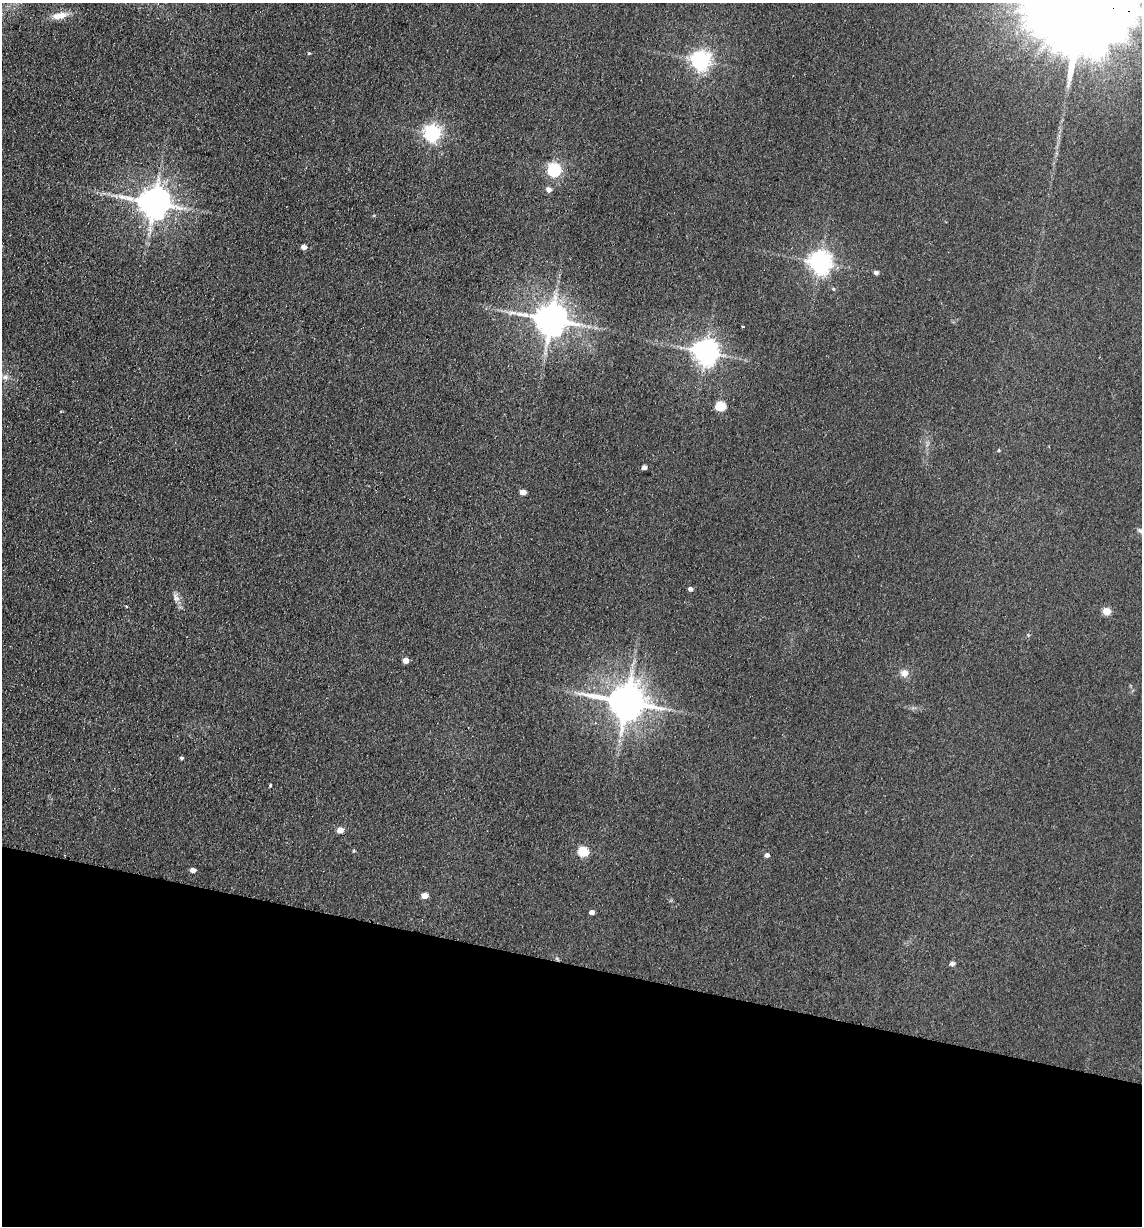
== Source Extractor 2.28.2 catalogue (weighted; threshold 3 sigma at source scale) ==
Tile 15 of 4 x 4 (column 3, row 4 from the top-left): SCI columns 2459-3598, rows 14-1237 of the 5033 x 4924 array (HDU 1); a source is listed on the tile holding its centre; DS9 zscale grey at full resolution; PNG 1144 x 1228 px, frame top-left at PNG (2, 3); no overlay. Shown black and unused: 21% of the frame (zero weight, under 2 of 3 exposures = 3% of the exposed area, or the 3 px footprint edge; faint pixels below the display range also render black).
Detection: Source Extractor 2.28.2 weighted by HDU 2 'WHT'; one run over the whole footprint, this tile lists its part. Background 0.132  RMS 0.012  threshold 0.0555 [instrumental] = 3 sigma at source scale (4.5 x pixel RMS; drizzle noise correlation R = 1.50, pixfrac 1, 0.05/0.05 arcsec/px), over >= 5 px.
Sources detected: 40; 1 inside a brighter object's white glare — not listed; the other 39 listed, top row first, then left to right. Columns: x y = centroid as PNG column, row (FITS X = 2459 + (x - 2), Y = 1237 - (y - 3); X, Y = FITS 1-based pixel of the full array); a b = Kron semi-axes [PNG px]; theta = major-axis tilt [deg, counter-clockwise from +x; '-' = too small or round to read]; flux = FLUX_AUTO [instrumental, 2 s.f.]
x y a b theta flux
60 16 22 8 12 16
309 53 4 4 - 1.3
701 60 7 7 - 660
432 133 6 6 - 480
554 169 6 6 - 240
548 189 6 5 - 7.2
116 196 7 4 -71 2.3
154 202 10 9 - 2400
304 247 5 4 - 7.7
820 262 7 7 - 960
876 272 5 4 - 4.2
833 289 5 4 - 1.7
551 319 10 9 - 2700
743 326 3 2 - 1.6
705 352 8 8 - 1400
5 377 8 8 - 5.2
720 406 6 5 - 69
999 450 4 4 - 1.3
644 467 4 4 - 6
523 492 5 4 - 11
1141 531 9 6 -37 4.1
690 589 4 4 - 5
176 598 14 7 -55 6.9
127 606 3 3 - 2.6
1106 611 5 5 - 31
1028 635 4 4 - 1.4
406 660 5 4 - 11
904 673 10 10 - 8.3
626 702 12 10 -8 3800
181 758 4 3 - 2
270 785 3 3 - 2.8
340 830 7 7 - 6.9
354 851 5 3 - 1.4
583 851 6 5 - 73
767 855 5 5 - 4.9
193 870 5 4 - 7.6
424 895 5 4 - 15
592 912 4 4 - 6
952 963 5 5 - 5.2
Overlapping masked pixels (flux is a lower limit): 1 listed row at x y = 154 202
Isophote crosses this tile's border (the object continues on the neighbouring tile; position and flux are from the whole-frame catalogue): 1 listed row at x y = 1141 531